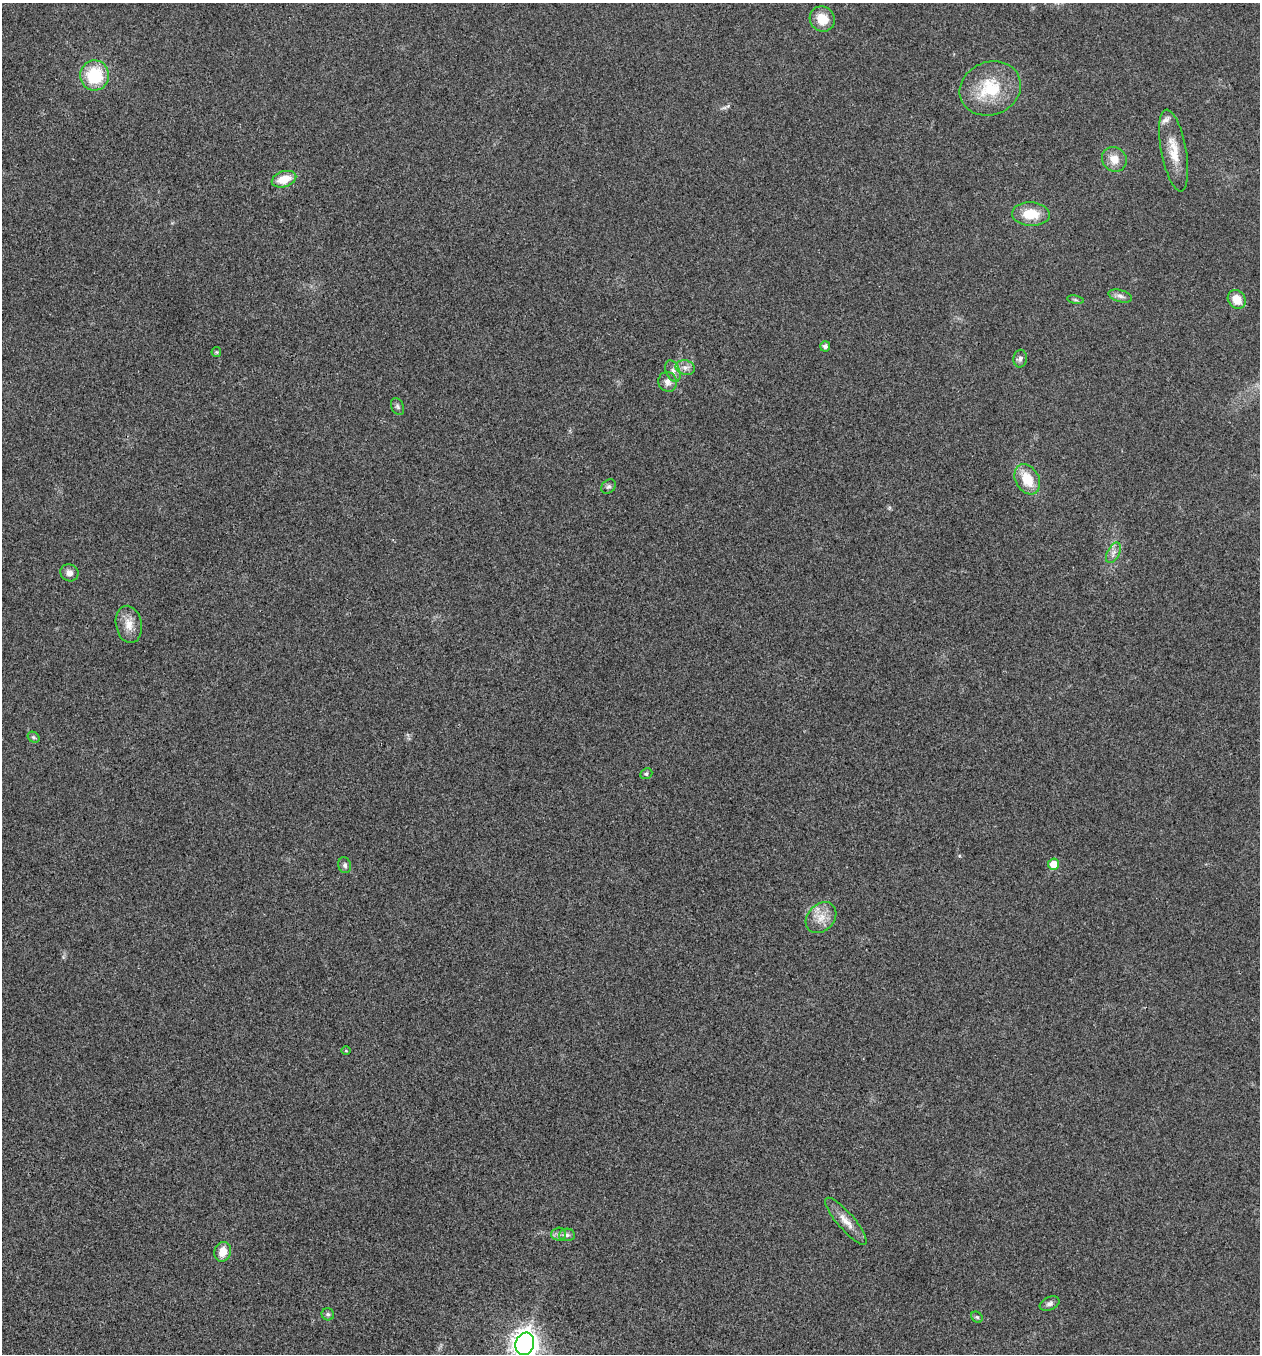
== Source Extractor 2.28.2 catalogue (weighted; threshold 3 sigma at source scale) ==
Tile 11 of 4 x 4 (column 3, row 3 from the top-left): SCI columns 2780-4037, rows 1355-2706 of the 5429 x 5416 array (HDU 1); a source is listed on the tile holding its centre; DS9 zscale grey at full resolution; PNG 1262 x 1356 px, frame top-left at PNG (2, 3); each listed source drawn as its Kron ellipse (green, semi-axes under 4 px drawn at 4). Shown black and unused: <1% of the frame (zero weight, under 3 of 4 exposures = <1% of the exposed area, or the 3 px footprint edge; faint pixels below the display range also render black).
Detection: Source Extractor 2.28.2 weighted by HDU 2 'WHT'; one run over the whole footprint, this tile lists its part. Background 0.0206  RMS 0.0057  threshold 0.0256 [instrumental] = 3 sigma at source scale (4.5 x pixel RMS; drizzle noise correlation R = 1.50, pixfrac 1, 0.05/0.05 arcsec/px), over >= 5 px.
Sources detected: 37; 1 inside a brighter listed object's ellipse — not listed separately; the other 36 listed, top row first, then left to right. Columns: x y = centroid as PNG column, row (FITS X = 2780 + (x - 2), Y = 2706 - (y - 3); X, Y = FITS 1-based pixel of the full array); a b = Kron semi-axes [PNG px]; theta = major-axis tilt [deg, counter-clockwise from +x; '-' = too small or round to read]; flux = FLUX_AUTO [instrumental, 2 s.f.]
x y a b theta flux
822 19 13 12 - 11
95 75 15 14 - 27
990 88 31 26 23 27
1174 150 41 12 -79 13
1114 159 13 12 - 6.6
284 179 12 8 18 10
1031 214 19 11 -3 13
1120 296 12 6 -17 2.4
1237 299 10 8 -54 8.1
1075 300 8 4 -9 0.99
825 346 5 5 - 2
216 352 5 4 - 0.66
1020 359 9 6 81 1.8
685 368 10 7 -15 2.8
673 371 11 7 -66 2.7
668 382 10 9 - 3.3
397 406 9 6 -66 1.4
1027 479 16 11 -59 14
609 486 8 6 43 1.6
1113 553 11 6 62 2.7
69 573 9 8 - 3.5
129 624 19 13 -79 7.3
33 737 6 5 - 1
646 774 6 5 - 1.2
1053 864 5 5 - 8.4
345 865 8 6 -74 1.5
821 918 17 13 47 7.8
346 1051 5 3 - 0.55
846 1221 30 8 -49 7
558 1234 7 6 - 1.8
567 1235 8 6 3 1.7
223 1252 10 8 72 7.2
1050 1304 10 6 23 2.2
328 1314 6 6 - 1.1
977 1317 6 5 - 1
525 1344 11 9 71 530
Isophote crosses this tile's border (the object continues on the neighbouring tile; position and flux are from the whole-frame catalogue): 1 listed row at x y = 525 1344